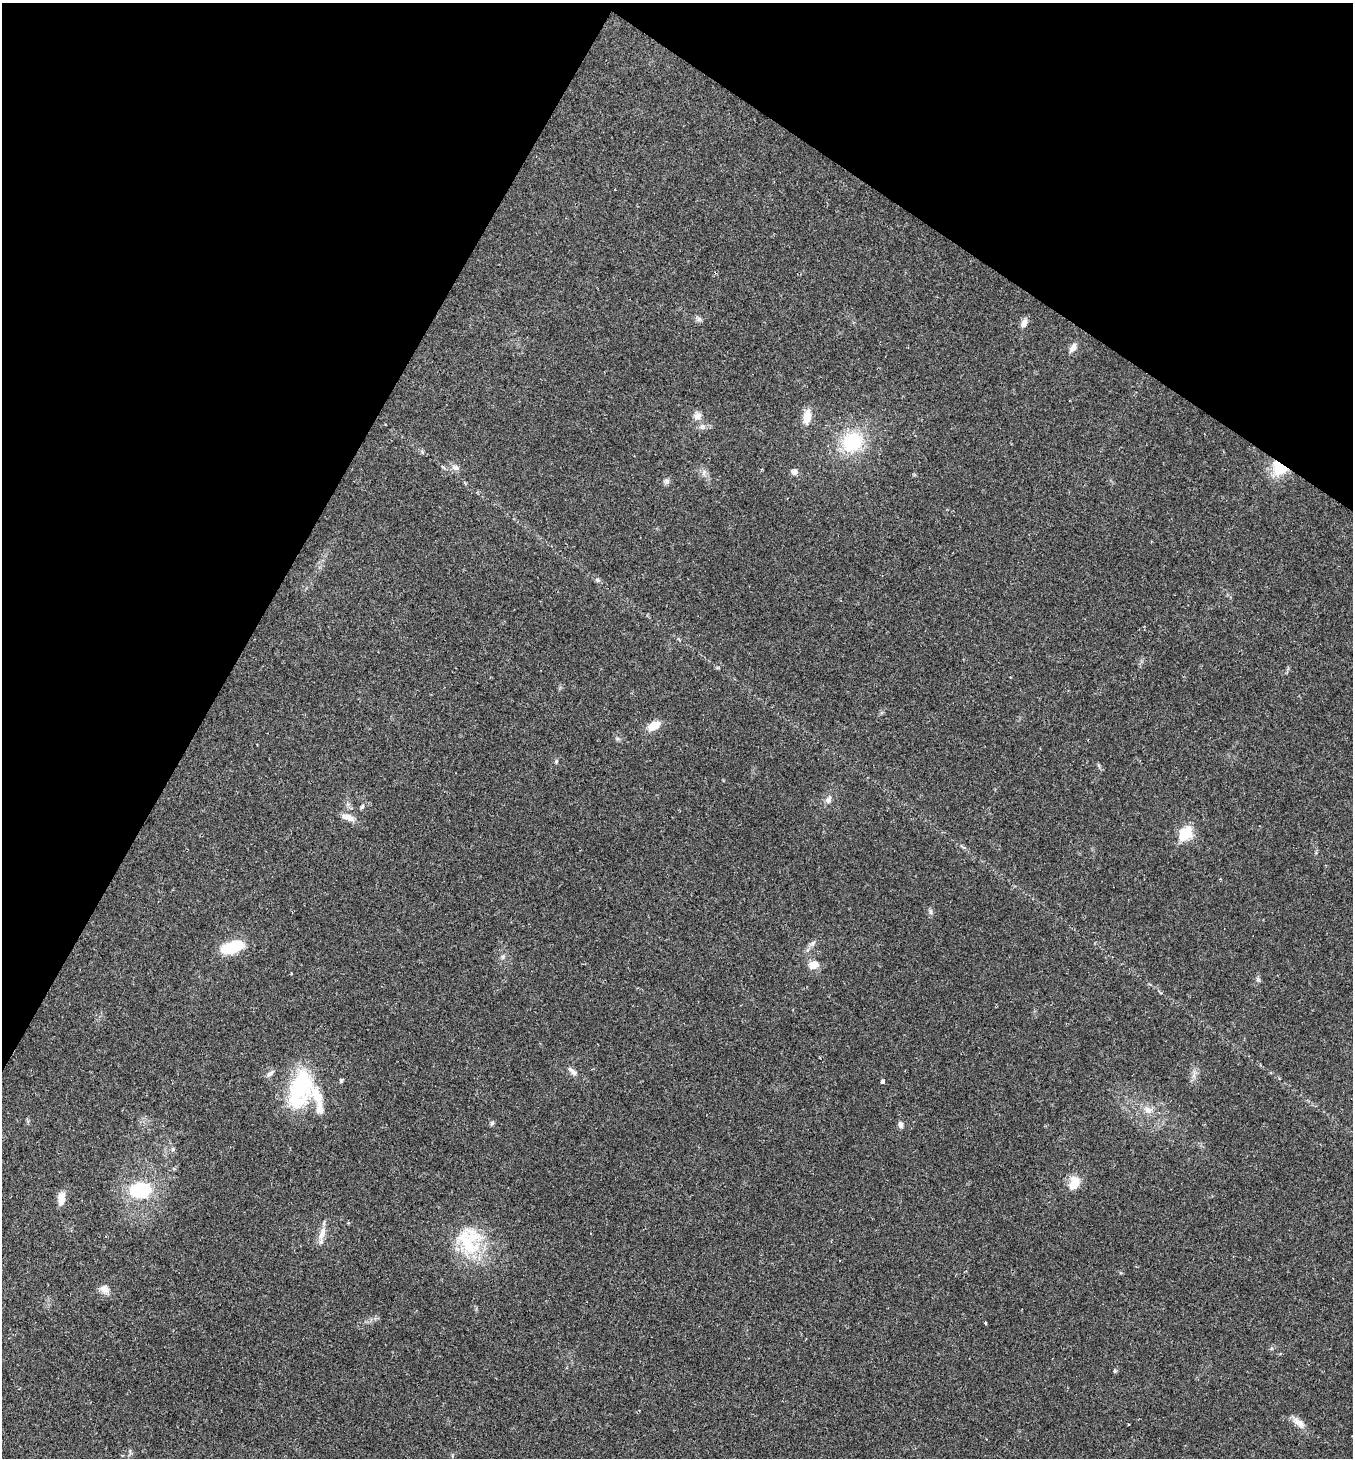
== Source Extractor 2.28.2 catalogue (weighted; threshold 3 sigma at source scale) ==
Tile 2 of 4 x 4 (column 2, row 1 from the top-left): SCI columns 1658-3008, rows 4392-5847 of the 5936 x 5931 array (HDU 1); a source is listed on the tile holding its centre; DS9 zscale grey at full resolution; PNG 1355 x 1460 px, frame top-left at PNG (2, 3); no overlay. Shown black and unused: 26% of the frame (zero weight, under 2 of 3 exposures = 2% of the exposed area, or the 3 px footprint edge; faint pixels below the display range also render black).
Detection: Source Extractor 2.28.2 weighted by HDU 2 'WHT'; one run over the whole footprint, this tile lists its part. Background 0.0302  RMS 0.0045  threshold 0.0204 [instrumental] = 3 sigma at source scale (4.5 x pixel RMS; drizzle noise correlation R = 1.50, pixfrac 1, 0.05/0.05 arcsec/px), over >= 5 px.
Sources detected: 42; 1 inside a brighter listed object's ellipse — not listed separately; the other 41 listed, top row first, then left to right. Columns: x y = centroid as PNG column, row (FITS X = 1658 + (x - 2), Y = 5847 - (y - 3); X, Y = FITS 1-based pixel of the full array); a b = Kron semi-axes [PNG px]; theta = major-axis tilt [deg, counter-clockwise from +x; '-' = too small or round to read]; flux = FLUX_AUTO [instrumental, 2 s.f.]
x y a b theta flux
614 189 3 3 - 0.69
699 319 9 6 -32 1.3
1024 323 12 7 64 2.4
1073 348 12 7 59 2.7
697 416 10 8 53 2.7
807 416 15 8 82 6.4
702 426 9 6 29 1.6
852 442 24 22 50 24
455 468 11 8 -12 2.1
1280 468 18 15 -26 13
794 472 6 5 - 2.6
704 473 9 4 82 1.1
667 481 9 6 -61 1.3
654 726 12 8 30 7.5
556 761 6 5 - 0.62
829 799 13 7 74 2.1
362 807 7 5 72 0.76
348 817 17 7 -19 3.6
1186 833 8 6 49 35
1220 879 3 3 - 0.31
931 911 9 4 -81 0.91
232 947 27 12 18 15
813 965 14 10 24 4.3
1258 979 6 5 - 0.84
573 1072 14 6 -41 2
270 1073 12 6 39 1.5
341 1081 5 4 - 0.88
882 1081 4 3 - 3.1
299 1088 41 23 75 41
320 1108 18 9 -85 4.7
1148 1110 13 9 -35 3.5
492 1123 6 5 - 0.83
900 1124 8 6 -76 1.6
1074 1183 19 12 65 6.8
140 1190 24 17 5 24
61 1198 14 7 85 5
322 1234 20 8 68 4.1
469 1241 43 32 -85 28
105 1289 13 9 -29 3
1115 1371 5 4 - 0.55
1299 1423 20 8 -35 3.7
Overlapping masked pixels (flux is a lower limit): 1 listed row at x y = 1280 468